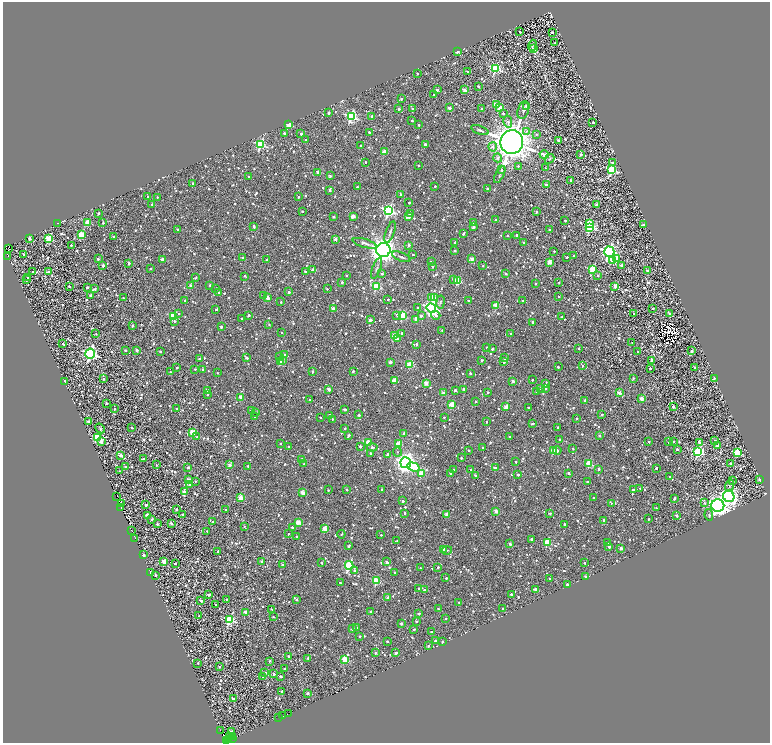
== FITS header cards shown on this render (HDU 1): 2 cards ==
NAXIS1  =                 1535
NAXIS2  =                 1481

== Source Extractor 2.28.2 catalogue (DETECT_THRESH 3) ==
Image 1535 x 1481 px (HDU 1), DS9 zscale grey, zoomed out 1/2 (1 PNG px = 2 x 2 image px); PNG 772 x 745 px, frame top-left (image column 2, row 1481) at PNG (3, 2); each listed source drawn as its Kron ellipse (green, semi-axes under 4 px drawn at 4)
Background 1.44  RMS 2.9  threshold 8.65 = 3 sigma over >= 5 px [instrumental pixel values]
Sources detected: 1770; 286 cannot appear on this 1/2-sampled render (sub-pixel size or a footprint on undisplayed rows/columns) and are neither listed nor drawn; of the other 1484, the 500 brightest by FLUX_AUTO listed and drawn (984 fainter detections omitted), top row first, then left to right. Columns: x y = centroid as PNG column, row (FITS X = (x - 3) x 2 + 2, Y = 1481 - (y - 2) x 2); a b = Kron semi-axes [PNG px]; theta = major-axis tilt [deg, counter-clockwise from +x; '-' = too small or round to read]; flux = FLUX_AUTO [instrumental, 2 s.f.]
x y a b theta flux
520 32 2 2 - 1.1e+03
552 32 2 2 - 1.5e+03
555 43 2 2 - 9.0e+02
532 45 5 3 - 8.6e+02
533 49 3 2 - 3.4e+03
457 52 3 2 - 7.6e+03
496 68 4 3 - 6.2e+04
468 72 3 2 - 1.8e+03
417 73 2 2 - 9.8e+02
478 86 2 2 - 1.9e+03
437 90 2 2 - 2.8e+03
464 90 2 2 - 7.1e+03
434 95 2 2 - 1.2e+03
401 99 2 2 - 1.3e+03
496 104 2 2 - 8.7e+03
527 106 3 2 - 2.9e+03
449 108 2 2 - 4.3e+03
499 108 2 2 - 8.0e+03
399 109 2 2 - 3.6e+03
413 109 2 2 - 1.6e+03
482 109 2 2 - 1.2e+03
523 110 9 5 76 1.3e+03
329 113 2 2 - 1.5e+03
503 113 2 2 - 7.4e+02
372 116 2 2 - 2.4e+03
351 117 4 4 - 7.4e+04
412 121 2 2 - 1.0e+03
508 122 5 3 - 1.4e+03
593 122 2 2 - 1.4e+03
289 125 3 2 - 1.7e+04
419 125 2 2 - 1.7e+03
480 130 9 3 -20 1.1e+03
527 131 4 3 - 1.0e+03
369 132 2 2 - 1.2e+03
284 133 2 2 - 1.7e+03
301 134 2 2 - 1.8e+03
536 134 3 3 - 7.4e+02
306 140 2 2 - 1.2e+03
559 140 2 2 - 4.9e+03
512 142 12 11 - 1.2e+06
260 144 3 3 - 5.6e+04
425 144 2 2 - 2.6e+03
361 146 3 2 - 1.8e+03
493 147 4 4 - 1.4e+03
384 152 2 2 - 9.8e+03
581 154 2 2 - 1.6e+03
544 155 4 3 - 5.5e+03
498 158 4 4 - 1.5e+03
549 159 5 3 - 9.0e+02
366 162 2 2 - 1.0e+03
612 163 3 2 - 3.1e+03
418 165 2 2 - 8.2e+02
518 166 3 3 - 6.8e+02
545 168 2 2 - 7.8e+02
502 170 4 3 - 9.0e+02
611 170 4 3 - 4.9e+04
318 172 2 2 - 4.3e+03
500 175 9 3 63 1.1e+03
249 176 2 2 - 1.8e+03
330 176 2 2 - 1.3e+03
570 180 2 2 - 1.5e+03
193 183 2 2 - 1.4e+03
546 184 2 2 - 2.8e+03
435 186 2 2 - 7.4e+02
357 187 2 2 - 1.3e+03
488 189 2 2 - 1.4e+03
330 190 2 2 - 1.1e+03
400 194 2 2 - 1.3e+03
148 197 2 2 - 1.9e+03
157 197 2 2 - 6.9e+02
298 197 2 2 - 9.6e+02
409 203 2 2 - 1.0e+03
152 204 2 2 - 1.0e+03
596 205 2 2 - 1.9e+03
302 211 2 2 - 1.0e+03
389 211 4 4 - 1.0e+05
536 212 2 2 - 1.5e+03
410 213 4 3 - 7.5e+02
98 214 2 2 - 1.1e+03
353 216 2 2 - 7.9e+03
409 216 2 2 - 9.2e+03
333 217 2 2 - 1.8e+03
496 220 2 2 - 1.0e+03
565 221 2 2 - 6.7e+02
88 222 3 3 - 1.5e+04
473 222 3 2 - 3.4e+03
57 223 2 1 - 3.2e+03
103 223 2 2 - 7.1e+02
589 223 4 3 - 1.6e+04
643 225 2 2 - 1.8e+03
254 226 2 2 - 2.0e+03
473 227 2 2 - 3.1e+03
590 227 3 3 - 4.7e+04
177 229 2 2 - 1.8e+03
549 230 2 2 - 8.4e+02
390 232 11 3 70 1.2e+03
463 234 3 2 - 1.2e+03
81 235 3 3 - 1.6e+04
507 235 2 2 - 7.3e+02
517 235 2 2 - 2.5e+03
114 236 2 2 - 7.9e+02
29 239 2 2 - 3.2e+03
49 239 3 3 - 2.5e+04
335 239 3 2 - 3.4e+03
455 242 2 2 - 2.2e+03
524 242 2 2 - 1.0e+03
364 243 12 4 -17 1.8e+03
71 245 2 2 - 9.1e+02
409 245 2 2 - 3.8e+03
9 249 2 1 - 2.9e+03
383 250 7 7 - 5.3e+05
455 250 2 2 - 1.7e+03
554 251 2 2 - 6.7e+02
609 252 5 5 - 1.4e+05
24 255 2 2 - 1.2e+03
413 255 2 2 - 1.0e+03
8 256 2 1 - 6.9e+02
574 256 2 2 - 8.9e+02
401 257 10 3 -21 1.1e+03
567 257 2 2 - 1.1e+03
243 258 2 2 - 8.6e+02
98 259 2 2 - 1.6e+03
162 259 2 2 - 5.5e+03
472 259 2 2 - 8.2e+03
616 259 3 3 - 1.2e+04
267 260 2 2 - 7.5e+02
612 260 3 3 - 8.4e+03
431 262 2 2 - 6.9e+02
550 262 2 2 - 9.9e+03
129 263 2 2 - 1.7e+03
103 265 2 2 - 4.7e+03
622 265 3 2 - 6.0e+03
483 266 2 2 - 7.0e+02
432 267 2 2 - 9.6e+02
377 268 11 2 69 1.0e+03
150 269 2 2 - 7.9e+02
312 270 2 2 - 2.6e+03
592 270 4 3 - 2.4e+04
305 271 2 2 - 8.8e+02
647 271 2 2 - 1.1e+03
32 272 2 2 - 1.2e+03
48 272 4 3 - 1.7e+03
382 274 2 2 - 1.4e+03
506 274 2 2 - 8.2e+02
346 275 2 2 - 9.4e+02
598 275 3 2 - 8.2e+02
245 276 3 2 - 8.0e+02
27 278 2 2 - 7.6e+02
195 278 4 3 - 7.1e+02
453 279 2 2 - 1.8e+03
26 280 2 2 - 8.9e+02
458 281 3 3 - 2.3e+04
342 282 2 2 - 1.2e+03
559 283 2 2 - 6.8e+02
535 284 2 2 - 7.0e+02
210 285 2 2 - 1.0e+03
69 286 2 2 - 9.2e+02
191 286 2 2 - 6.6e+03
615 286 2 2 - 4.8e+03
87 287 2 2 - 1.1e+03
376 287 3 3 - 3.6e+04
216 288 2 2 - 9.1e+02
95 289 2 2 - 7.0e+02
327 289 3 2 - 7.0e+02
289 292 2 2 - 2.7e+03
219 293 2 2 - 7.0e+02
90 295 3 2 - 1.2e+03
264 296 3 3 - 8.4e+02
432 297 3 2 - 9.1e+03
559 297 2 2 - 9.8e+02
123 298 2 2 - 1.2e+03
267 298 2 2 - 8.5e+03
435 298 3 2 - 4.6e+03
388 299 2 2 - 1.0e+03
185 300 2 2 - 1.2e+03
469 301 2 2 - 1.9e+03
522 301 2 2 - 1.4e+03
281 302 2 2 - 7.7e+02
440 302 6 3 82 9.1e+02
496 305 2 2 - 1.3e+04
418 308 2 2 - 7.2e+02
431 308 5 4 - 1.3e+05
653 308 2 2 - 1.0e+03
333 309 2 2 - 6.2e+03
216 310 2 2 - 1.2e+03
179 314 3 2 - 7.9e+02
634 314 2 2 - 1.1e+03
670 314 3 2 - 7.1e+03
249 315 2 2 - 1.7e+03
397 315 3 3 - 7.7e+02
436 315 4 3 - 2.2e+03
173 316 3 3 - 3.3e+04
403 316 3 3 - 2.9e+04
421 316 2 2 - 2.6e+03
562 317 2 2 - 6.9e+02
241 318 2 2 - 6.9e+02
416 319 3 2 - 6.3e+03
370 320 2 2 - 4.6e+03
175 321 2 2 - 8.8e+02
533 322 2 2 - 3.7e+03
269 324 2 2 - 7.0e+02
132 326 2 2 - 1.1e+03
221 327 2 2 - 2.2e+03
442 330 2 2 - 7.3e+02
282 332 2 2 - 7.9e+02
401 333 2 2 - 1.1e+03
96 334 3 2 - 7.1e+02
511 334 2 2 - 1.3e+03
395 336 3 2 - 1.5e+04
397 339 4 2 - 4.0e+03
632 343 2 2 - 7.5e+02
63 344 4 2 - 8.1e+02
416 344 2 2 - 1.4e+03
487 347 2 2 - 6.8e+02
578 348 2 2 - 7.0e+02
492 349 2 2 - 1.8e+03
125 350 2 2 - 1.6e+03
137 350 2 2 - 2.9e+03
638 351 2 2 - 9.0e+02
691 351 3 2 - 1.7e+03
160 352 2 2 - 1.4e+03
90 353 5 5 - 1.4e+05
285 355 4 2 - 1.5e+03
280 356 3 2 - 7.3e+02
246 358 4 2 - 1.3e+03
504 358 2 2 - 1.2e+03
199 359 2 2 - 1.7e+03
482 360 2 2 - 8.7e+02
651 360 2 2 - 2.1e+03
282 361 2 2 - 3.2e+03
280 362 3 2 - 1.3e+04
390 362 2 2 - 4.4e+03
504 362 2 2 - 1.4e+03
410 365 3 3 - 1.8e+04
582 366 2 2 - 1.2e+03
558 367 2 2 - 9.4e+02
177 368 3 2 - 7.0e+02
650 368 2 2 - 9.3e+02
695 368 2 2 - 2.4e+03
195 369 2 2 - 6.7e+02
203 369 2 2 - 9.7e+02
353 371 2 2 - 1.8e+03
170 372 2 2 - 1.2e+03
312 372 4 2 - 9.1e+02
217 373 2 2 - 6.7e+02
470 373 2 2 - 1.3e+03
633 378 3 2 - 6.8e+02
714 378 3 2 - 9.5e+02
103 379 2 2 - 1.6e+03
394 380 2 2 - 9.4e+03
532 380 2 2 - 1.1e+03
64 381 2 2 - 1.2e+03
513 381 2 2 - 4.0e+03
426 383 2 2 - 9.5e+03
546 384 2 2 - 8.9e+02
540 388 2 2 - 9.7e+02
545 388 2 2 - 8.3e+02
329 389 3 2 - 3.8e+03
464 389 2 2 - 1.5e+03
207 390 3 2 - 1.9e+03
455 390 2 2 - 3.3e+03
488 392 2 2 - 8.1e+02
536 392 2 2 - 1.1e+03
444 393 2 2 - 6.9e+03
619 393 2 2 - 9.1e+03
207 394 2 2 - 1.0e+03
241 398 3 2 - 7.9e+03
642 398 2 2 - 8.0e+03
310 400 2 2 - 9.5e+02
585 400 2 2 - 2.7e+03
475 401 2 2 - 9.1e+02
107 403 2 2 - 1.4e+03
452 405 3 3 - 1.5e+04
673 406 2 2 - 2.3e+03
506 407 2 2 - 9.4e+03
528 407 2 2 - 1.1e+03
114 409 2 2 - 8.2e+02
177 409 2 2 - 1.6e+03
345 409 2 2 - 1.6e+03
251 411 2 2 - 7.9e+02
256 412 2 2 - 8.3e+02
329 415 2 2 - 1.6e+03
359 415 2 2 - 9.5e+02
602 415 2 2 - 1.1e+03
255 417 2 2 - 8.8e+02
320 417 2 2 - 8.9e+02
444 417 2 2 - 7.1e+02
577 418 2 2 - 7.2e+02
332 419 3 2 - 8.0e+02
88 422 2 2 - 2.9e+03
487 422 2 2 - 7.0e+02
533 423 3 2 - 1.3e+03
558 427 2 2 - 9.7e+02
100 428 5 4 - 6.9e+02
132 428 2 2 - 6.7e+02
345 428 2 2 - 7.1e+02
192 432 3 2 - 1.4e+04
404 433 2 2 - 3.6e+03
349 435 4 2 - 1.7e+03
197 436 3 3 - 6.7e+02
599 436 2 2 - 8.0e+02
97 437 3 3 - 3.6e+04
510 437 2 2 - 1.2e+03
560 439 2 2 - 2.2e+03
649 441 2 2 - 7.9e+02
673 441 2 2 - 9.5e+02
715 441 2 2 - 1.1e+03
101 442 4 2 - 5.7e+03
668 442 2 2 - 7.2e+02
280 443 2 2 - 8.0e+02
368 443 3 2 - 1.4e+04
700 443 4 2 - 8.9e+03
399 444 3 2 - 1.5e+04
360 446 2 2 - 2.0e+03
717 446 2 2 - 3.3e+03
289 447 2 2 - 1.3e+03
372 447 5 3 - 1.4e+03
482 448 2 2 - 2.1e+03
573 449 2 2 - 7.3e+02
677 449 2 2 - 1.4e+03
468 450 2 2 - 1.1e+03
553 450 3 3 - 1.6e+04
557 450 4 3 - 1.1e+03
397 452 4 3 - 7.0e+02
698 452 4 3 - 5.8e+04
371 453 2 2 - 1.1e+03
737 453 3 3 - 2.9e+04
388 454 3 3 - 1.7e+03
121 455 3 2 - 2.7e+03
144 458 2 2 - 1.3e+03
461 458 2 2 - 1.1e+03
302 459 2 2 - 3.1e+03
516 462 2 2 - 7.9e+02
406 463 5 5 - 3.6e+05
730 463 3 2 - 9.9e+02
304 464 2 2 - 7.2e+02
589 464 3 3 - 1.8e+04
156 465 2 2 - 8.3e+02
230 465 2 2 - 4.7e+03
126 466 2 2 - 1.8e+03
248 466 2 2 - 9.7e+02
413 467 6 4 -18 1.0e+04
188 468 3 2 - 8.4e+02
495 468 2 2 - 4.0e+03
656 468 2 2 - 1.9e+03
453 469 2 2 - 1.0e+03
599 469 2 2 - 1.9e+03
471 470 2 2 - 2.2e+03
119 471 2 1 - 6.8e+02
421 473 3 3 - 1.2e+04
451 473 3 2 - 1.1e+03
568 473 2 2 - 2.2e+03
475 475 2 2 - 1.3e+03
518 475 2 2 - 1.3e+03
670 477 2 2 - 7.9e+02
760 479 2 2 - 4.0e+03
189 480 2 2 - 5.8e+03
732 480 4 3 - 7.0e+02
195 481 2 2 - 6.9e+02
587 482 2 2 - 1.5e+03
189 484 2 2 - 2.5e+03
729 486 6 3 71 8.8e+02
640 488 2 2 - 7.0e+02
346 489 2 2 - 8.8e+02
328 490 2 2 - 8.9e+02
382 490 2 2 - 2.0e+03
633 490 2 2 - 2.3e+03
184 492 3 2 - 2.2e+03
303 493 2 2 - 1.1e+04
117 496 2 1 - 1.1e+03
729 496 6 5 - 1.8e+05
241 498 2 2 - 1.3e+04
594 498 2 2 - 1.2e+03
674 498 3 2 - 8.1e+02
403 501 2 2 - 2.5e+03
121 503 3 1 - 2.0e+03
611 503 3 3 - 6.8e+02
705 503 4 3 - 8.0e+02
146 505 2 2 - 2.6e+03
718 506 6 6 - 3.1e+05
121 507 2 1 - 2.5e+03
656 508 2 2 - 7.3e+02
176 509 2 2 - 2.1e+03
226 509 2 2 - 9.0e+02
496 511 2 2 - 5.5e+03
405 513 2 2 - 1.6e+03
550 513 2 2 - 1.2e+03
183 514 2 2 - 8.0e+02
447 514 2 2 - 7.3e+03
147 515 2 2 - 4.9e+03
677 515 2 2 - 2.8e+03
709 515 6 3 -82 1.1e+03
152 519 2 2 - 1.6e+03
649 519 2 2 - 6.8e+02
604 520 2 2 - 2.4e+03
213 522 2 2 - 8.5e+02
298 522 3 2 - 9.8e+03
171 523 2 2 - 1.8e+03
157 524 2 2 - 1.4e+03
564 524 2 2 - 9.7e+02
244 526 3 2 - 7.0e+02
292 527 2 2 - 1.4e+03
325 529 3 2 - 1.4e+04
132 531 2 1 - 1.1e+03
207 531 2 2 - 8.1e+02
288 534 3 2 - 8.7e+02
341 534 4 2 - 6.8e+02
381 535 2 2 - 7.7e+02
296 536 3 2 - 7.3e+02
135 538 2 1 - 9.2e+02
531 539 2 2 - 2.3e+03
397 540 3 2 - 8.5e+02
547 542 3 3 - 2.2e+04
607 543 2 2 - 2.2e+03
510 544 2 2 - 2.3e+03
349 546 3 2 - 1.0e+03
609 547 2 2 - 2.3e+03
621 548 2 2 - 4.0e+03
443 549 2 2 - 4.5e+03
447 550 5 3 - 7.9e+02
218 551 2 2 - 9.3e+02
144 555 2 2 - 1.9e+03
164 562 3 2 - 1.1e+04
262 562 2 2 - 4.6e+03
321 562 3 2 - 9.6e+02
387 562 2 2 - 2.8e+03
175 563 2 2 - 9.9e+02
584 563 2 2 - 1.8e+03
283 565 3 2 - 3.9e+03
349 565 4 3 - 5.4e+04
438 567 2 2 - 1.2e+03
420 568 2 2 - 7.0e+02
354 570 3 2 - 1.2e+03
150 572 2 2 - 4.7e+03
395 573 2 2 - 1.0e+03
155 575 2 2 - 8.4e+02
586 577 2 2 - 7.2e+03
446 578 2 2 - 8.9e+02
550 579 2 2 - 1.9e+03
376 581 3 3 - 2.6e+04
340 583 2 2 - 9.0e+02
567 584 2 2 - 8.8e+02
419 588 2 2 - 1.3e+03
535 589 2 2 - 5.3e+03
424 590 2 2 - 8.4e+02
511 594 2 2 - 1.5e+03
209 595 3 2 - 3.0e+03
388 597 2 2 - 3.6e+03
226 599 2 2 - 7.4e+02
297 599 3 2 - 9.4e+02
201 601 2 2 - 4.1e+03
459 602 2 2 - 7.5e+02
216 605 2 2 - 1.8e+03
502 608 2 2 - 1.3e+03
272 609 2 2 - 1.1e+03
438 609 2 2 - 6.7e+02
370 611 2 2 - 1.1e+03
246 612 2 2 - 6.5e+03
419 613 2 2 - 1.2e+03
199 616 2 2 - 1.3e+03
273 617 2 2 - 6.9e+02
446 618 2 2 - 7.1e+02
230 619 3 3 - 4.6e+04
416 621 2 2 - 8.5e+02
401 623 2 2 - 2.4e+03
357 627 2 2 - 1.7e+03
352 629 2 2 - 2.5e+03
414 629 3 2 - 6.8e+02
431 632 2 2 - 6.8e+02
360 636 2 2 - 8.7e+02
387 641 2 2 - 7.7e+02
435 641 2 2 - 1.3e+03
442 642 2 2 - 2.1e+03
428 646 2 2 - 1.4e+03
375 653 2 2 - 1.7e+03
396 653 2 2 - 3.8e+03
288 656 2 2 - 1.0e+03
308 658 2 2 - 1.1e+03
345 659 3 3 - 1.8e+04
269 661 2 2 - 1.1e+03
198 663 2 2 - 8.9e+02
219 667 2 2 - 1.3e+03
284 669 2 2 - 8.0e+02
265 673 2 2 - 2.9e+03
274 674 2 2 - 1.7e+03
262 676 2 2 - 9.1e+02
280 676 3 2 - 1.2e+03
282 691 2 2 - 1.1e+03
307 693 2 2 - 2.6e+03
234 699 2 2 - 9.8e+02
289 713 2 1 - 5.2e+03
283 716 2 1 - 6.3e+03
279 718 2 1 - 8.0e+02
220 730 2 1 - 8.4e+02
231 732 3 2 - 6.8e+03
232 736 2 1 - 8.2e+02
230 737 3 2 - 3.4e+03
232 738 2 1 - 2.7e+03
228 740 3 2 - 2.6e+03
226 741 3 1 - 3.7e+03
At the frame edge (FLAGS 8, measured only in part): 1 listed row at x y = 226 741
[984 fainter detections neither listed nor drawn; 286 sub-pixel or undisplayed-footprint detections neither listed nor drawn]